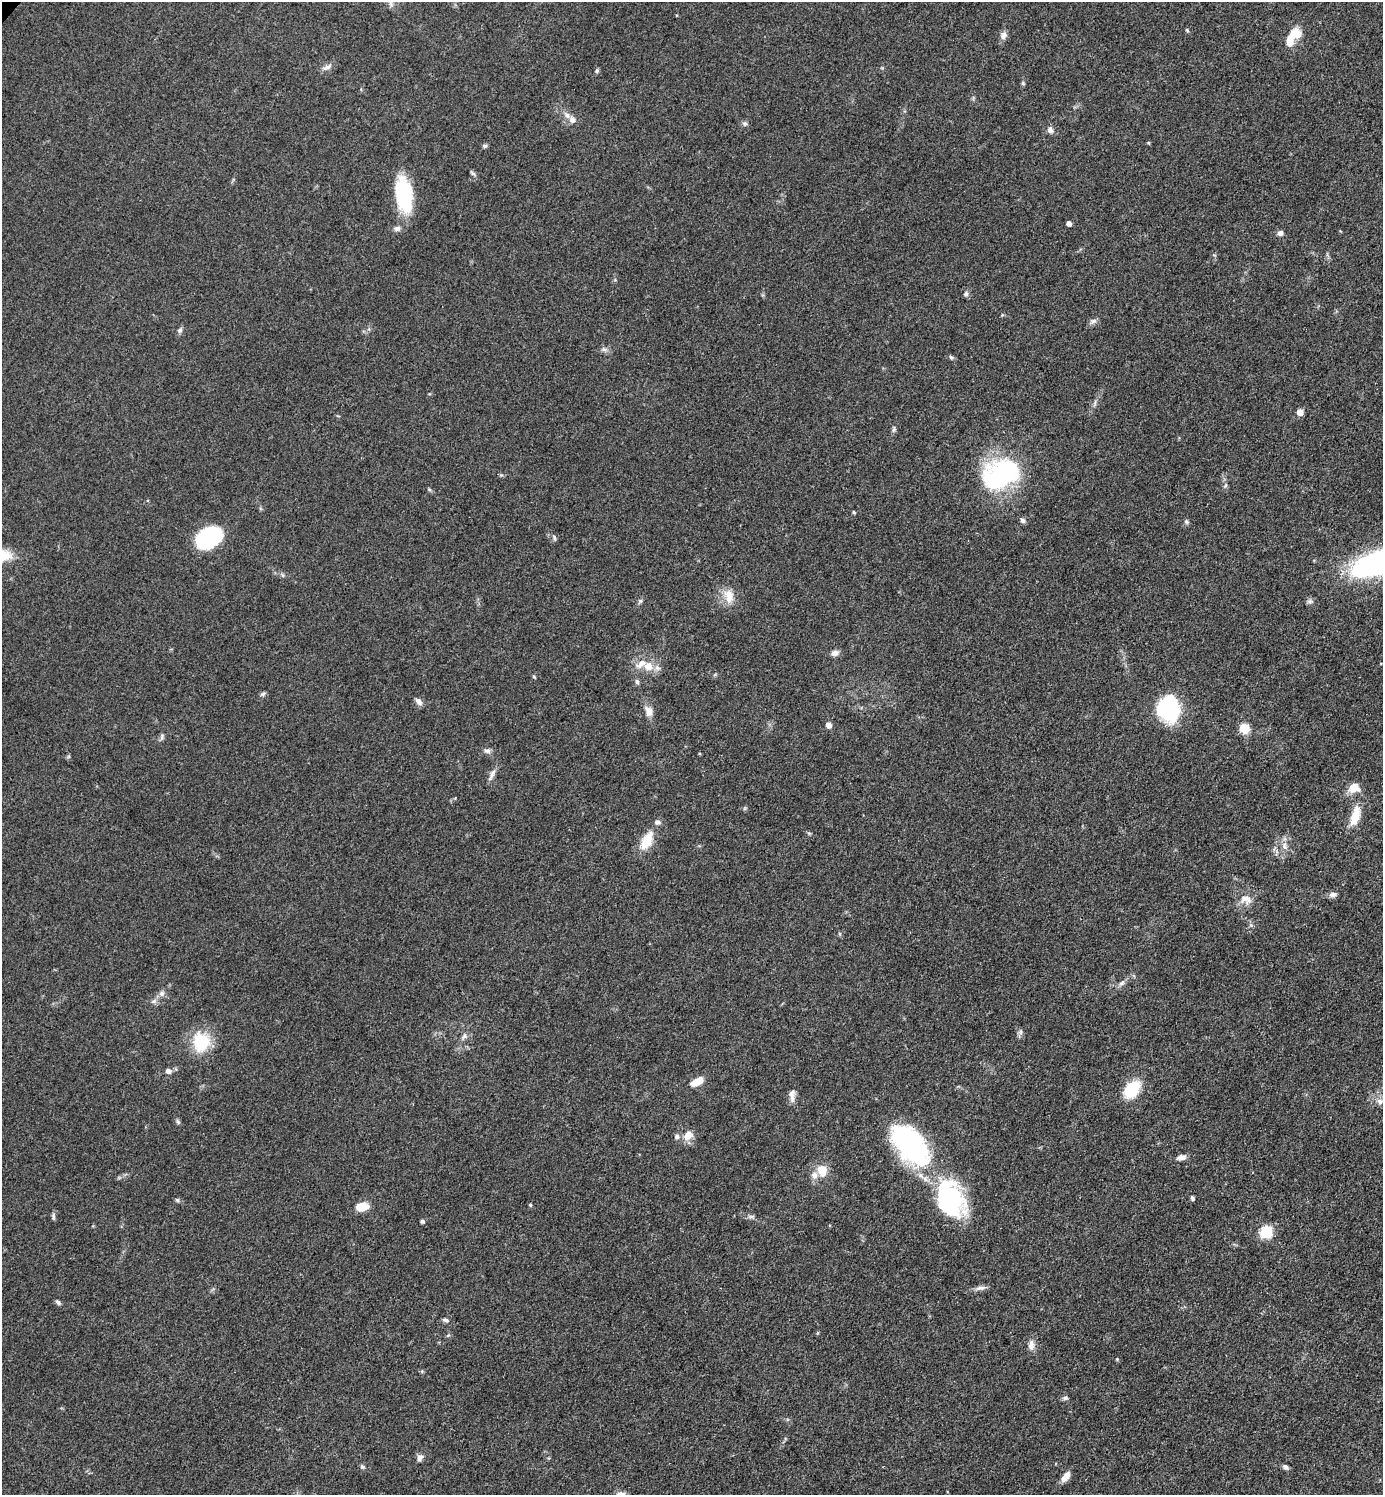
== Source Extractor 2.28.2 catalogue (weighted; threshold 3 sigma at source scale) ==
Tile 6 of 4 x 4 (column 2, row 2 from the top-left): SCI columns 1537-2917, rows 2988-4480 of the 5977 x 5976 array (HDU 1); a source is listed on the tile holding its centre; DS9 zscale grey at full resolution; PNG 1385 x 1497 px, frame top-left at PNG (2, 2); no overlay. Shown black and unused: <1% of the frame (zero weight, under 3 of 4 exposures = <1% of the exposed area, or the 3 px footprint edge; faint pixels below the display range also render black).
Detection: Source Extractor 2.28.2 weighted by HDU 2 'WHT'; one run over the whole footprint, this tile lists its part. Background 0.0526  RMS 0.0049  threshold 0.022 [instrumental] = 3 sigma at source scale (4.5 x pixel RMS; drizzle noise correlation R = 1.50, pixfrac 1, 0.05/0.05 arcsec/px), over >= 5 px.
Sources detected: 103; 4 inside a brighter object's white glare — not listed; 7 inside a brighter listed object's ellipse — not listed separately; the other 92 listed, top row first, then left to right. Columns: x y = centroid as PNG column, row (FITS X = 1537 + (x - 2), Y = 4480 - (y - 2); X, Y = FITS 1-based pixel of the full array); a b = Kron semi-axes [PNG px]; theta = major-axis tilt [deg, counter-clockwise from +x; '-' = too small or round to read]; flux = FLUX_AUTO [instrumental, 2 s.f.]
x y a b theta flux
1187 30 6 3 -46 0.56
1003 35 12 7 68 2.2
1290 39 25 9 69 8.5
327 67 13 6 25 2.2
597 71 6 5 - 0.8
1023 83 6 4 -46 0.66
573 120 8 7 - 2.5
745 123 7 6 - 1.1
1050 130 8 7 - 2
1148 143 4 4 - 0.52
485 146 7 5 1 0.85
472 173 8 4 -28 0.88
404 195 36 16 -82 35
1069 223 4 4 - 2.7
397 228 10 7 22 1.7
1280 233 7 7 - 1.7
966 294 7 5 75 1.1
1093 321 11 6 23 1.6
180 330 7 6 - 1.2
604 349 8 5 -21 1.3
951 357 6 5 - 0.84
1300 412 5 5 - 5.7
894 429 9 5 82 1.1
1000 474 46 32 25 61
1225 485 7 4 69 0.99
854 512 4 4 - 0.54
1023 520 7 5 -63 1.5
1186 522 7 5 -47 0.9
554 537 8 4 -64 0.87
209 538 24 17 28 48
729 596 21 13 -75 7.1
640 601 6 5 - 0.89
1310 601 9 6 10 1.3
835 653 9 7 13 2.3
648 666 11 10 - 5.6
534 677 5 4 - 0.55
637 682 7 5 -74 1.1
263 694 8 4 31 1
419 701 10 6 -50 2.2
1167 706 23 19 79 49
648 711 14 9 -72 4.1
829 725 5 5 - 3.6
1244 728 8 7 - 12
162 737 10 4 79 1.1
487 751 9 6 -4 1.6
492 774 19 5 66 2.3
1354 787 13 10 21 6.3
1355 817 25 10 70 8.8
647 841 25 12 63 10
1284 846 10 7 -78 2.6
1333 894 10 6 8 1.8
1246 899 17 12 -5 5.3
1251 925 5 5 - 0.87
1122 983 10 5 38 1.6
162 994 8 7 - 1.9
154 1001 8 6 22 1.5
1021 1032 7 4 90 1.1
464 1036 11 6 42 1.7
201 1042 20 17 88 22
168 1071 7 6 - 1.7
697 1081 14 7 28 6.4
1132 1089 19 13 50 18
792 1095 20 7 88 2.9
1380 1101 10 8 7 2.6
178 1122 8 4 -54 0.88
688 1135 12 9 41 5.3
677 1136 7 7 - 1.7
910 1144 54 31 -56 74
1181 1157 10 6 15 2.7
822 1170 12 11 - 7.3
1192 1198 6 4 -71 0.89
950 1199 42 32 -25 45
177 1200 7 5 -32 0.95
530 1205 4 4 - 0.51
362 1207 11 7 10 9.1
53 1216 11 4 -86 1
751 1217 9 4 -8 1.2
422 1221 4 3 - 1.4
1266 1232 7 6 - 48
981 1288 16 5 8 2.2
58 1302 7 4 -44 1.2
445 1320 8 5 -8 1.1
448 1335 6 4 20 0.59
1031 1345 13 8 88 3.1
1117 1359 4 4 - 0.45
422 1371 5 5 - 0.63
1065 1398 7 6 - 1.1
420 1458 10 7 65 2.1
362 1466 6 5 - 1.1
1285 1467 8 5 -32 1.5
1066 1477 14 7 53 3.8
620 1494 12 8 3 3.5
Isophote crosses this tile's border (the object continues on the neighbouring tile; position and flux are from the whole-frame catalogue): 2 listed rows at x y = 1380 1101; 620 1494